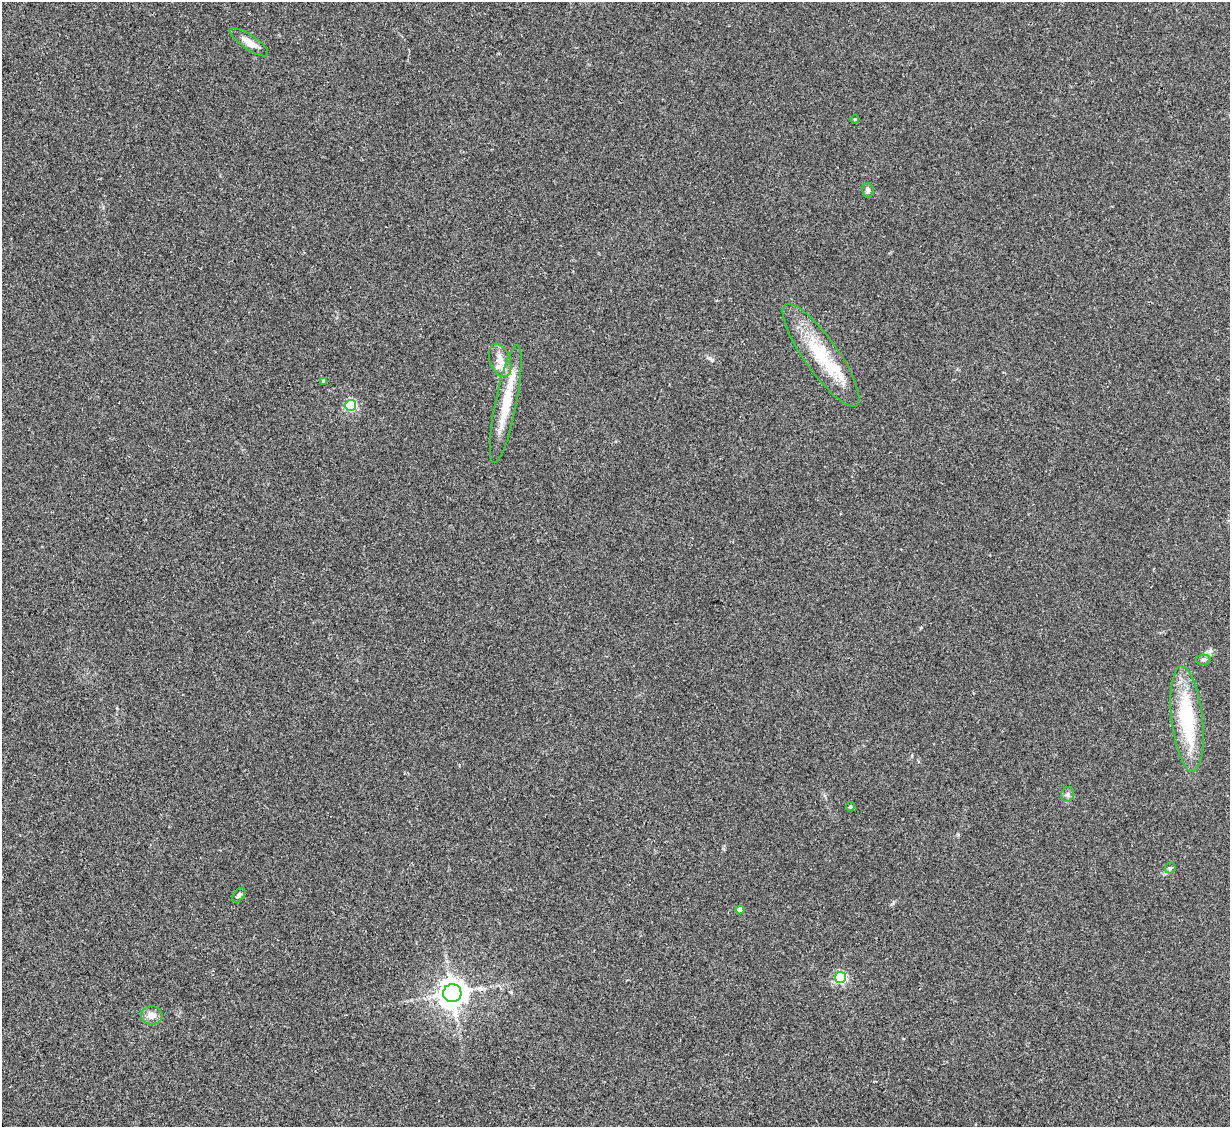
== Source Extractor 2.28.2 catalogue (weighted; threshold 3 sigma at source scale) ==
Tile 7 of 4 x 4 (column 3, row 2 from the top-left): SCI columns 2455-3682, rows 2502-3626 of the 4909 x 4890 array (HDU 1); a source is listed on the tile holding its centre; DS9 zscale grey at full resolution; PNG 1232 x 1129 px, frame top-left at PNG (2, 2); each listed source drawn as its Kron ellipse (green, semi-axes under 4 px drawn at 4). Shown black and unused: <1% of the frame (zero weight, under 2 of 3 exposures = <1% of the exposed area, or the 3 px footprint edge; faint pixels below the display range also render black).
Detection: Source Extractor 2.28.2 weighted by HDU 2 'WHT'; one run over the whole footprint, this tile lists its part. Background 0.0784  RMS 0.0093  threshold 0.0417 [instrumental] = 3 sigma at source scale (4.5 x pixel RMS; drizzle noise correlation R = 1.50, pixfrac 1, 0.05/0.05 arcsec/px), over >= 5 px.
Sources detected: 19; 1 inside a brighter object's white glare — neither listed nor drawn; the other 18 listed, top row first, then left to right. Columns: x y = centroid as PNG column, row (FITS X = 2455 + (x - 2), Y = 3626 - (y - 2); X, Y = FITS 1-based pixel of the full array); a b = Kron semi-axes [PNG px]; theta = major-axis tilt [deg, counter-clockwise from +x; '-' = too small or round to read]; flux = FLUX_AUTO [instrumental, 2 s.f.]
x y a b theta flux
249 42 22 7 -34 9.3
855 119 4 3 - 0.81
868 190 7 6 - 2.5
821 355 62 17 -55 52
500 360 17 10 -69 12
324 381 4 3 - 2.2
506 404 60 10 79 32
351 405 5 5 - 100
1203 660 7 5 1 1.8
1187 719 53 15 -83 70
1068 795 7 6 - 2.4
850 807 4 4 - 1.4
1170 868 5 5 - 1.5
239 895 8 5 52 2.1
740 910 4 4 - 8
840 977 5 5 - 120
452 993 9 9 - 1100
152 1015 11 9 2 6.9